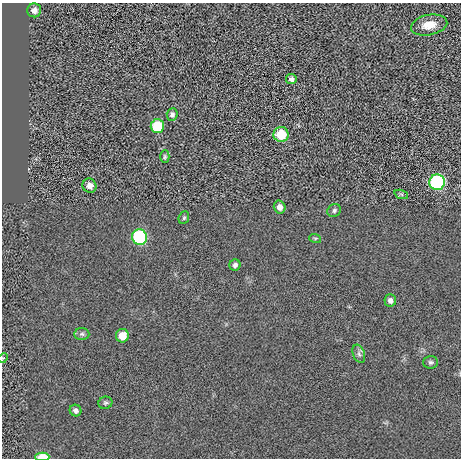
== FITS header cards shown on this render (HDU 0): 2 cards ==
NAXIS1  =                  459 / length of data axis 1
NAXIS2  =                  456 / length of data axis 2

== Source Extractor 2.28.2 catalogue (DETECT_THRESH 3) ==
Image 459 x 456 px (HDU 0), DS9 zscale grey, 1 PNG px = 1 image px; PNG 463 x 460 px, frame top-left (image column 1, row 456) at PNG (2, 3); each listed source drawn as its Kron ellipse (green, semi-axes under 4 px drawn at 4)
Background 0.0273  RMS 5.6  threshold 16.7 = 3 sigma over >= 5 px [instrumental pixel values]
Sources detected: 25; all 25 listed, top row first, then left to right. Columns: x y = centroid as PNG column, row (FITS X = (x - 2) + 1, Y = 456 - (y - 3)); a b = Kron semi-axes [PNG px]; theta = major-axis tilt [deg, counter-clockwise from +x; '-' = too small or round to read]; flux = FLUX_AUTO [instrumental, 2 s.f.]
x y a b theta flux
34 10 7 7 - 2200
429 25 18 10 11 5200
291 79 5 5 - 1100
172 114 6 5 - 1000
157 126 7 6 - 14000
281 135 7 7 - 9700
165 157 6 4 89 590
437 182 8 8 - 61000
90 186 7 7 - 2400
401 194 7 4 -18 590
280 207 6 6 - 2300
334 210 7 6 - 930
184 218 6 5 - 610
140 237 7 7 - 48000
315 238 6 4 -17 470
235 265 5 5 - 1200
390 300 6 6 - 1500
82 334 7 6 - 920
122 336 7 6 - 5100
359 354 9 6 -70 1100
3 358 5 4 - 400
431 362 7 6 - 840
105 403 7 6 - 760
75 410 6 5 - 1300
42 457 7 4 2 6700
At the frame edge (FLAGS 8, measured only in part): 2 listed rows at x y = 3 358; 42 457